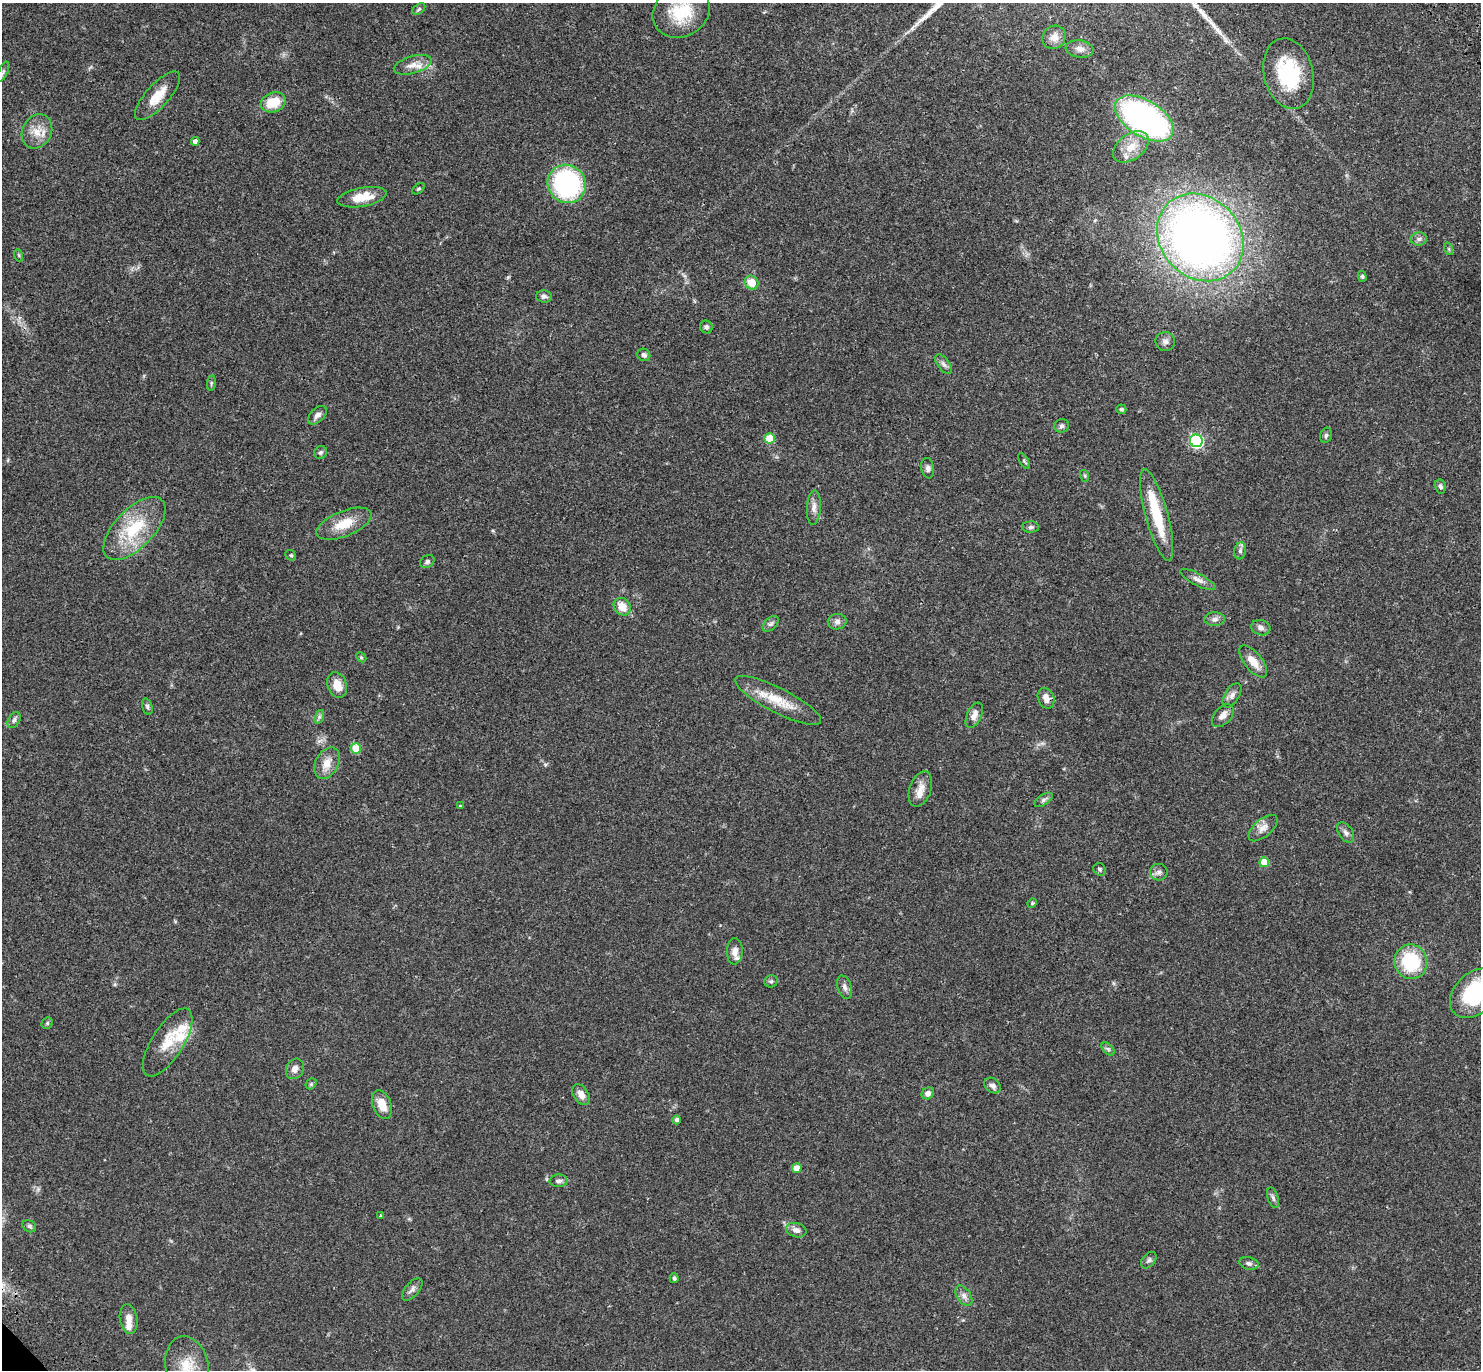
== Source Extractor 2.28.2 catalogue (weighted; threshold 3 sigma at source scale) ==
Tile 10 of 4 x 4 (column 2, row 3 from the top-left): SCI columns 1578-3056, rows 1614-2981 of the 6115 x 6103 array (HDU 1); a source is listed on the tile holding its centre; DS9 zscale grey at full resolution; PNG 1483 x 1372 px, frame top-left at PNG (2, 3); each listed source drawn as its Kron ellipse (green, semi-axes under 4 px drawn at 4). Shown black and unused: <1% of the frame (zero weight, under 3 of 4 exposures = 6% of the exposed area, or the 3 px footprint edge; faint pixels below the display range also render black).
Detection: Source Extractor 2.28.2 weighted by HDU 2 'WHT'; one run over the whole footprint, this tile lists its part. Background 0.0501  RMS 0.0056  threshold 0.0252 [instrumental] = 3 sigma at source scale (4.5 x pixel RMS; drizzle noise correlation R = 1.50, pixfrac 1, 0.05/0.05 arcsec/px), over >= 5 px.
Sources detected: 110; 2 long thin detections or spike segments (spike, bleed or trail) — neither listed nor drawn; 5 inside a brighter listed object's ellipse — not listed separately; the other 103 listed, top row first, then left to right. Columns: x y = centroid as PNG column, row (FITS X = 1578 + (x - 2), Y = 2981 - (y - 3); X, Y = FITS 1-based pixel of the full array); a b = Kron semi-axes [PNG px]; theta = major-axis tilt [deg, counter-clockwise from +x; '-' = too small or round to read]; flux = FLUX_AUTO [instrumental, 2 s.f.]
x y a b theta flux
419 9 7 4 36 0.96
681 12 29 25 29 24
1054 37 12 11 - 4.6
1080 49 14 9 -7 3.7
413 65 19 8 16 5.7
3 72 11 4 64 1.2
1288 74 36 24 -76 38
157 96 31 11 48 10
273 102 13 9 18 13
1144 118 33 18 -32 140
37 131 18 14 63 8
195 141 4 4 - 2.6
1131 147 20 12 36 9.5
567 184 20 18 -45 82
419 189 7 4 37 0.79
362 197 25 9 10 11
1200 237 47 40 -47 450
1419 239 8 6 2 1.8
1449 249 6 4 -71 0.91
18 255 6 4 -69 0.74
1362 276 5 4 - 0.82
752 282 7 6 - 8.9
544 296 8 6 -3 1.7
706 327 7 6 - 1.6
1165 342 10 9 - 2.5
644 355 6 6 - 1.7
943 364 11 6 -53 1.8
211 383 8 4 82 0.79
1121 409 5 4 - 0.95
317 415 11 6 46 2.6
1062 426 7 6 - 1.4
1326 435 8 5 73 1.2
770 438 5 5 - 16
1196 441 6 6 - 86
321 452 7 6 - 1.2
1024 461 9 4 -57 0.81
928 468 10 6 -81 1.9
1085 476 6 4 -72 0.71
1440 486 7 5 -75 1.5
814 507 17 7 87 3.5
1157 515 47 11 -75 24
344 524 29 12 22 12
1031 527 8 5 1 1.3
134 528 40 19 46 29
1240 551 8 5 82 1.6
291 555 6 4 -41 0.78
427 562 8 6 34 1.3
1198 580 19 6 -28 3.2
622 607 9 8 - 7.4
1215 619 10 6 1 2.1
837 622 9 7 9 2.3
771 624 10 5 44 1.6
1261 628 9 7 -18 2.2
361 657 6 4 -45 0.76
1253 661 19 9 -51 6.9
337 685 13 9 -72 7.2
1232 695 13 7 59 2.5
1046 698 10 8 -66 4.3
778 700 48 12 -27 16
147 707 8 5 -73 1.2
974 715 13 7 65 3.6
1223 716 13 8 47 4
319 717 7 4 72 1.1
14 720 9 5 60 1.5
356 748 5 5 - 17
327 763 17 11 61 6.8
920 789 18 10 71 6
1044 800 10 5 33 1.5
460 806 4 3 - 0.53
1263 828 17 8 41 4.2
1346 833 11 7 -56 2.3
1264 862 5 5 - 11
1100 869 6 6 - 1.3
1159 872 8 8 - 2.3
1032 903 5 4 - 0.69
735 951 13 8 87 3.6
1411 962 17 16 - 32
771 981 6 6 - 1.1
845 987 12 7 -71 2.2
1475 993 29 20 44 49
47 1023 6 5 - 0.81
168 1042 39 15 58 14
1108 1049 8 4 -45 1.2
295 1069 10 8 62 3.3
311 1084 6 4 47 0.82
993 1086 9 7 -39 2.6
928 1093 6 5 - 2.4
581 1095 11 7 -55 4.5
382 1104 15 9 -69 7.9
677 1120 4 4 - 1.7
797 1168 5 4 - 6.8
558 1181 9 6 2 1.9
1273 1198 10 5 -71 1.6
381 1216 4 3 - 0.57
29 1226 7 5 -30 1.2
796 1230 10 7 -17 3
1149 1260 9 6 50 1.4
1249 1263 10 6 -13 1.8
674 1278 5 4 - 1.2
412 1289 13 7 50 2.4
964 1296 11 7 -56 2.5
129 1319 15 9 -81 4.5
187 1366 31 21 -77 17
Overlapping masked pixels (flux is a lower limit): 1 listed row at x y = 1046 698
Isophote crosses this tile's border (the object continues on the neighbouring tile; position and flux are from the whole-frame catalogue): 3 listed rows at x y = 681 12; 1475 993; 187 1366